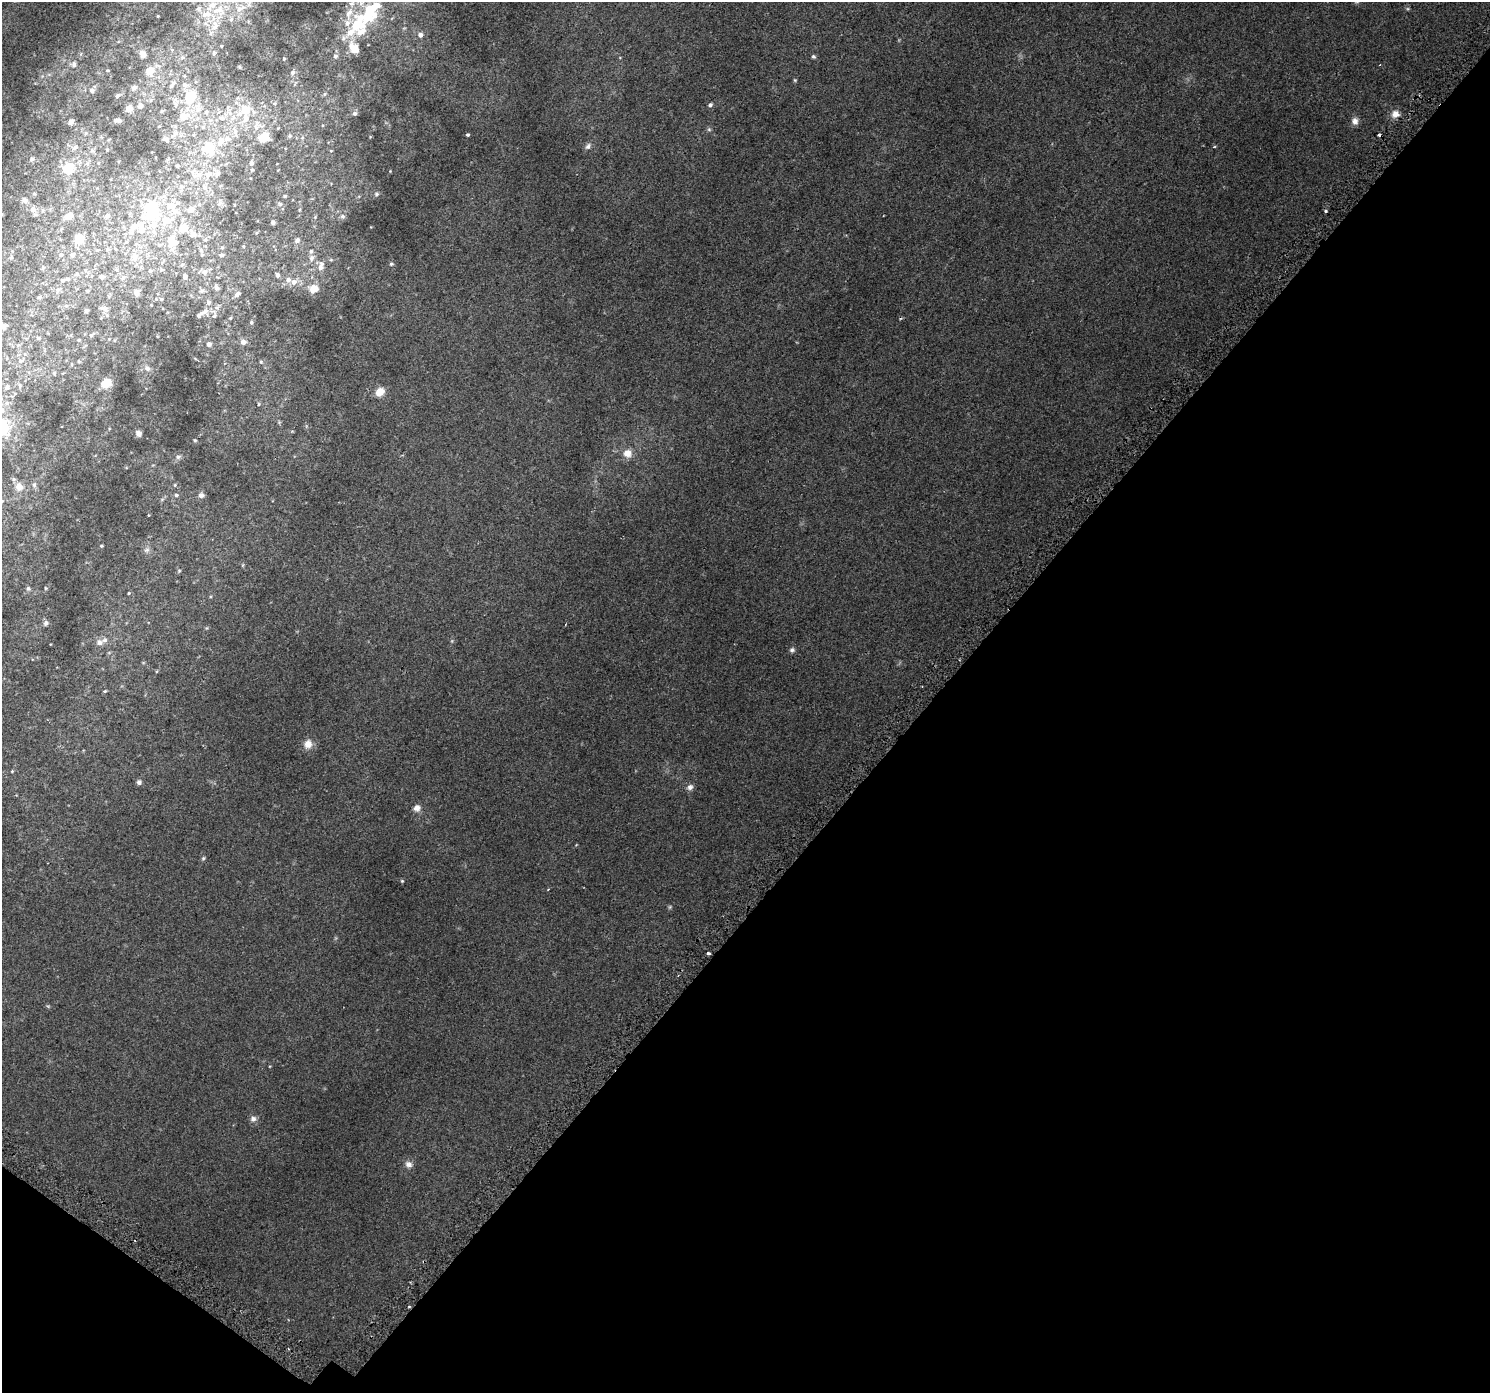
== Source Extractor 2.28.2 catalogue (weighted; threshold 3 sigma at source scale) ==
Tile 15 of 4 x 4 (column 3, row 4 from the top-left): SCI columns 3030-4517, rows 305-1695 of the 6070 x 6105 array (HDU 1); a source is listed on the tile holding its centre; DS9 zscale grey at full resolution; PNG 1492 x 1395 px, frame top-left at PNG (2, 2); no overlay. Shown black and unused: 39% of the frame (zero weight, under 2 of 3 exposures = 3% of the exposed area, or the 3 px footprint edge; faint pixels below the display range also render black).
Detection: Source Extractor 2.28.2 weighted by HDU 2 'WHT'; one run over the whole footprint, this tile lists its part. Background 0.0209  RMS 0.0081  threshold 0.0366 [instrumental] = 3 sigma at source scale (4.5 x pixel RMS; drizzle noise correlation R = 1.50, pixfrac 1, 0.0396/0.0396 arcsec/px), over >= 5 px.
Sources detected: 206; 1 inside a brighter object's white glare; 3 cosmic-ray / hot-pixel residue — not listed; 25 inside a brighter listed object's ellipse — not listed separately; the other 177 listed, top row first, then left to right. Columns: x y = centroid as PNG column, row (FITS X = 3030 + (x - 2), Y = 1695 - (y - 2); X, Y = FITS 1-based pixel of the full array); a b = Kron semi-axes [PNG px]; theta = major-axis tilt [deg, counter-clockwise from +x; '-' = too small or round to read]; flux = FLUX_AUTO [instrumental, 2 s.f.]
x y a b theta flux
352 3 9 7 35 3.5
370 9 16 9 52 35
219 10 22 17 0 20
158 16 3 2 - 0.49
358 25 33 18 20 31
211 33 7 6 - 2.1
420 35 6 5 - 3.1
221 46 3 3 - 0.65
354 48 15 10 -57 11
172 50 6 4 -19 0.91
214 53 6 5 - 1.3
143 54 8 7 - 3.6
335 56 6 6 - 1.7
182 57 7 5 70 1.7
813 57 5 5 - 1.2
284 59 3 3 - 0.62
74 64 8 5 -85 1.7
150 71 11 10 - 7.4
292 72 6 5 - 2.1
795 80 5 4 - 0.78
173 83 10 6 38 2.3
134 87 7 5 14 2.3
92 90 5 5 - 2.3
117 96 5 4 - 1.6
191 96 15 13 77 19
274 103 6 4 19 1.1
140 105 9 7 83 2.1
710 105 5 4 - 1.9
129 109 7 6 - 4.2
198 109 13 7 83 5.9
246 110 22 14 32 21
162 111 5 4 - 0.83
206 112 7 7 - 2.6
355 113 6 5 - 1.7
1395 114 11 10 - 5.2
184 116 15 12 10 9.5
222 118 10 9 - 6.1
117 120 8 4 -5 1.7
1355 121 10 8 -89 3.8
71 122 6 5 - 2.1
203 127 6 6 - 1.6
709 129 6 5 - 1.1
235 132 14 6 -80 5.3
85 133 6 4 89 0.89
176 133 9 5 32 2.4
468 135 3 3 - 1.1
289 136 6 5 - 1.2
264 138 13 11 38 12
166 139 10 6 -34 2.4
220 141 17 10 73 10
588 146 10 7 55 2.3
75 147 11 4 49 1.6
209 148 13 13 - 22
32 159 7 6 - 1.6
251 163 7 6 - 2.3
177 165 4 4 - 1.2
68 168 14 13 - 14
390 171 3 3 - 0.48
196 175 18 7 7 6.6
181 187 7 7 - 2.5
205 187 8 7 - 3.2
34 194 6 4 -1 0.89
376 194 7 6 - 1.4
285 196 4 4 - 0.77
24 200 9 7 -23 3.2
220 203 7 4 19 1.5
280 204 6 6 - 1.3
172 205 13 9 25 8.7
234 205 4 3 - 0.56
33 209 7 7 - 5.1
151 209 23 19 -87 35
191 209 7 6 - 5.4
42 211 6 4 71 1.1
1326 211 3 3 - 5.4
68 216 13 8 18 5.8
107 216 7 5 10 1.5
342 216 6 5 - 1.6
315 217 4 4 - 0.56
168 220 11 8 8 8.6
273 222 5 4 - 1.6
132 231 15 5 80 3.3
141 231 8 7 - 3.7
192 234 12 9 -63 5.1
79 239 10 9 - 10
297 240 7 6 - 1.8
173 242 19 17 -67 16
243 246 4 4 - 0.87
222 248 6 5 - 1.6
201 250 9 6 -64 2.7
61 254 5 5 - 1.2
72 254 7 6 - 2
222 255 9 5 1 1.9
134 256 13 7 -83 4.4
11 257 5 5 - 1
311 258 8 6 78 2.3
331 260 5 3 - 0.63
182 264 6 6 - 1.5
391 264 5 5 - 1.2
43 267 6 5 - 1.1
320 268 9 7 67 3
150 271 6 5 - 1.2
204 272 15 8 -3 6.1
277 275 5 5 - 2.2
185 276 8 6 -78 3
102 277 6 5 - 1.8
67 279 9 6 -1 2.4
294 282 7 7 - 4.1
217 288 9 7 -59 3
313 289 9 8 - 7.7
58 290 7 5 44 1.8
202 291 10 7 14 3.2
136 292 7 6 - 3.2
237 294 9 6 51 3
39 297 6 4 -1 0.91
161 299 5 5 - 1.3
209 302 8 7 - 3
151 305 3 3 - 0.45
217 307 11 7 41 3.5
103 308 12 6 -18 2.2
86 310 5 4 - 1.1
205 311 13 7 -69 3.7
214 316 8 6 34 2
230 318 4 4 - 0.84
251 322 5 4 - 1.1
3 326 8 8 - 3.9
91 335 8 5 34 1.7
38 338 6 5 - 0.94
109 339 4 4 - 0.48
79 340 5 4 - 0.76
243 342 8 7 - 3
209 344 5 5 - 3.5
18 345 5 4 - 1.1
7 358 5 3 - 0.54
20 361 7 6 - 2.5
79 361 4 4 - 0.84
261 362 5 3 - 0.86
147 368 10 7 -45 2.9
54 373 5 5 - 0.9
106 383 12 9 25 10
19 386 8 4 -81 1.4
7 388 8 7 - 2.4
380 392 8 7 - 8.9
7 403 7 6 - 2.2
259 404 5 4 - 0.82
138 433 7 6 - 2.7
195 440 5 4 - 0.87
627 453 11 10 - 6.5
178 457 8 6 15 1.8
34 485 7 6 - 1.6
175 485 4 4 - 0.75
19 487 11 10 - 6
176 495 5 5 - 1.3
201 495 7 6 - 2.7
149 515 4 3 - 0.46
101 546 4 4 - 0.74
147 550 9 6 27 2
179 570 5 3 - 0.68
28 588 6 5 - 1.3
46 588 5 4 - 0.75
129 593 4 3 - 0.65
46 623 7 5 50 2.1
100 642 9 8 - 3.3
792 650 7 6 - 1.7
105 691 5 3 - 0.86
308 744 10 9 - 6.8
12 771 4 3 - 0.6
139 782 6 6 - 1.9
690 787 8 7 - 2.6
417 808 9 9 - 4
203 858 6 4 45 1
402 881 4 4 - 0.77
548 889 3 3 - 0.58
670 907 6 4 47 0.9
708 953 3 3 - 4.8
253 1119 9 7 7 2.7
408 1164 10 9 - 3.5
409 1307 4 2 - 0.54
Overlapping masked pixels (flux is a lower limit): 1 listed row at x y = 409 1307
Isophote crosses this tile's border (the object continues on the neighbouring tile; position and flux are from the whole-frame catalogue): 2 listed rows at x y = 370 9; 3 326
Unlisted compact peaks at least as high as the median listed source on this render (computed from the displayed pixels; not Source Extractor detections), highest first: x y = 452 641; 370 137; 371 227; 243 565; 207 628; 270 1066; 292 431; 239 67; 331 151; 210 597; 325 94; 576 845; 51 644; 336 938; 126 467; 48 1007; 162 499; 620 57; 107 70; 299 210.